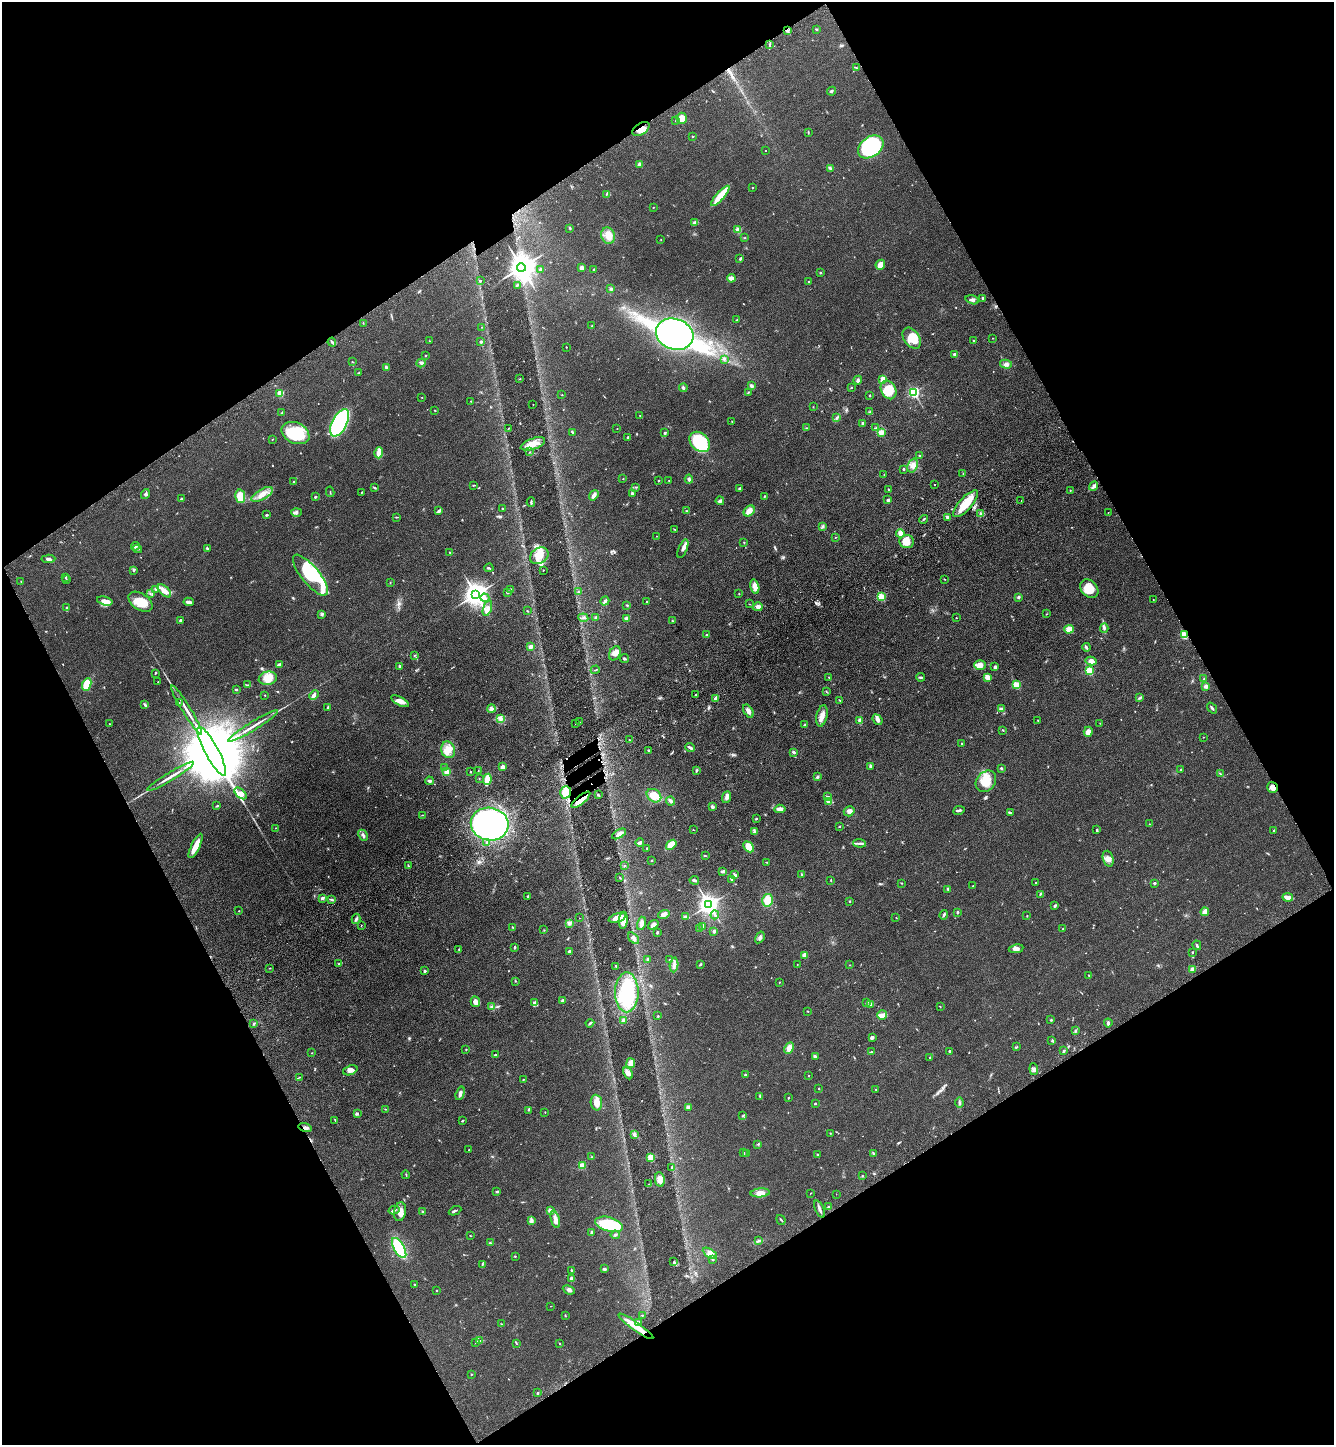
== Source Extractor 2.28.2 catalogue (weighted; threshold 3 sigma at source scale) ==
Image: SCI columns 364-5691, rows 106-5876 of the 5920 x 5981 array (HDU 1 of 3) = the unmasked area's bounding box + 8 px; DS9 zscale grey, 4 x 4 block average (1 PNG px = mean of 4 x 4 image px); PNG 1336 x 1447 px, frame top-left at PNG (2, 2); each listed source drawn as its Kron ellipse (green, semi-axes under 4 px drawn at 4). Shown black and unused: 47% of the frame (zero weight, under 3 of 4 exposures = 6% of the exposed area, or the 3 px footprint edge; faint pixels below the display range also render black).
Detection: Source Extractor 2.28.2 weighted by HDU 2 'WHT'. Background 0.0839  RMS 0.0066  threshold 0.0297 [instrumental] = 3 sigma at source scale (4.5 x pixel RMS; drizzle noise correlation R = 1.50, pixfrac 1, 0.05/0.05 arcsec/px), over >= 5 px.
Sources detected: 630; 1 too faint to see at this stretch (4 x 4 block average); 5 inside a brighter object's white glare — neither listed nor drawn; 11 coinciding with a brighter row at this scale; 24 inside a brighter listed object's ellipse — not listed separately; of the other 589, all 500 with FLUX_AUTO >= 1.3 (the completeness limit of this list) listed and drawn (89 fainter detections not listed), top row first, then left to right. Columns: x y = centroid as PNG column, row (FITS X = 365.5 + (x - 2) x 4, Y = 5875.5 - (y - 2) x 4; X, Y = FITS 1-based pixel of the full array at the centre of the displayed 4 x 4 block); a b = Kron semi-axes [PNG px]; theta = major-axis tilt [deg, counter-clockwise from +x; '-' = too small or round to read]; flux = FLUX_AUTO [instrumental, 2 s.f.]
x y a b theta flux
787 30 3 2 - 5.3
817 30 2 2 - 2.1
770 44 3 2 - 3.4
856 68 2 2 - 1.6
832 91 4 2 - 4.6
682 118 5 5 - 36
675 121 2 2 - 1.6
641 129 9 5 34 38
808 132 2 2 - 1.9
693 136 2 2 - 2.2
871 147 14 10 36 490
765 151 2 2 - 3
639 164 2 2 - 49
830 168 4 2 - 3.6
753 188 2 2 - 2
606 194 4 2 - 3.3
720 196 13 3 48 94
653 207 2 2 - 2.1
695 223 4 3 - 20
570 228 3 2 - 4
738 230 2 2 - 120
608 236 8 7 - 42
744 238 2 2 - 2.1
661 240 2 2 - 1.9
740 259 4 2 - 3.6
880 265 5 4 - 28
521 267 4 3 - 5500
582 268 3 3 - 18
541 269 2 2 - 6.8
593 270 3 2 - 2.8
820 273 2 2 - 4.1
731 278 4 3 - 27
480 281 2 2 - 8.3
808 281 2 2 - 1.6
517 285 3 2 - 3.6
611 289 3 3 - 6.4
983 298 2 2 - 7.7
972 300 7 3 -14 11
737 320 2 2 - 1.6
363 323 2 2 - 1.4
592 326 2 2 - 1.9
482 327 2 2 - 1.6
675 334 19 15 -20 1200
912 338 12 7 -55 68
993 338 2 2 - 1.5
430 341 3 2 - 1.8
974 341 2 2 - 3.6
332 342 4 2 - 6.8
481 342 3 3 - 4.9
566 347 2 2 - 1.9
954 354 3 2 - 5.7
425 355 2 2 - 2.2
724 359 3 2 - 4
352 362 2 2 - 1.8
421 363 4 3 - 7.5
1006 364 6 4 -14 12
386 367 3 3 - 5.8
359 373 4 2 - 3.9
520 379 2 2 - 1.6
883 379 4 3 - 47
858 380 4 3 - 7
751 386 3 3 - 7.4
851 387 2 2 - 3.8
683 388 4 3 - 8.1
889 390 10 7 -63 81
748 392 4 2 - 4
914 392 2 2 - 640
280 393 2 2 - 160
562 395 2 2 - 2.6
869 395 2 2 - 2.5
422 397 2 2 - 1.5
471 401 2 2 - 1.6
533 404 2 2 - 1.4
813 407 2 2 - 1.5
435 410 3 2 - 2.3
870 412 3 2 - 3.8
282 413 3 2 - 2.1
640 416 3 2 - 2.9
837 417 3 2 - 5.4
732 422 2 2 - 2.1
340 423 15 7 63 510
863 423 2 2 - 9
806 428 2 2 - 1.7
876 428 4 2 - 4
508 429 3 2 - 2.1
617 429 2 2 - 1.3
573 432 3 2 - 2.5
881 432 2 2 - 120
295 433 14 10 -25 180
665 433 4 2 - 5.2
628 437 2 2 - 7.8
272 439 2 2 - 1.7
700 442 12 8 -43 220
533 444 13 5 20 48
530 452 2 2 - 2
379 453 5 4 - 45
920 455 4 2 - 4.3
913 466 7 5 69 24
904 469 2 2 - 5.8
884 474 2 2 - 1.4
963 474 2 2 - 1.5
623 479 2 2 - 1.7
689 479 4 2 - 8
293 481 2 2 - 2.1
658 481 2 2 - 2.1
669 481 2 2 - 2.2
474 485 3 2 - 2.1
935 485 2 2 - 2.5
1094 486 5 3 - 9.3
635 487 2 2 - 2.1
375 488 3 2 - 4
740 488 3 2 - 3.8
888 489 3 2 - 2.8
1070 490 2 2 - 2.2
330 492 5 2 - 2.5
362 492 2 2 - 1.8
632 493 3 2 - 9.5
145 494 5 3 - 7.2
262 494 12 5 29 38
594 495 6 3 54 17
240 496 7 5 -78 84
764 496 3 2 - 2.7
315 497 2 2 - 15
181 499 3 2 - 3.5
888 500 3 2 - 8.1
1021 500 2 2 - 2.4
720 501 4 3 - 9.5
531 502 5 2 - 6.5
966 504 17 6 48 76
503 509 2 2 - 2.4
439 511 4 3 - 8.9
686 511 2 2 - 1.8
749 511 6 4 45 25
296 512 5 3 - 8.9
1108 513 2 2 - 1.3
981 514 3 2 - 3
267 515 3 2 - 4.1
397 517 3 2 - 2.8
947 517 3 2 - 19
924 519 5 2 - 4.4
823 526 3 2 - 4.6
675 530 3 2 - 2.5
900 533 4 3 - 21
656 536 2 2 - 1.5
835 537 2 2 - 1.7
907 541 7 6 - 44
744 543 2 2 - 2.7
135 546 4 3 - 9.9
207 548 3 2 - 6.7
138 549 4 2 - 3.8
683 549 10 4 68 14
450 552 2 2 - 2
539 556 10 7 33 63
48 559 7 3 4 8.6
489 568 4 2 - 4.7
134 570 2 2 - 2.7
543 570 2 2 - 2.3
310 575 25 9 -50 290
65 577 3 2 - 4.4
944 579 2 2 - 2.1
66 580 2 2 - 1.8
21 581 2 2 - 1.6
390 582 2 2 - 1.3
755 587 7 4 -75 26
155 589 3 2 - 3.3
511 589 3 2 - 7.8
1089 589 10 8 -48 66
164 591 8 4 -43 34
508 592 2 2 - 5.1
578 592 2 2 - 1.7
150 594 2 2 - 2.5
476 594 4 3 - 3500
739 594 2 2 - 1.4
881 597 2 2 - 240
1018 597 4 3 - 5.1
485 598 4 4 - 11
1153 600 2 2 - 1.3
105 601 8 4 -15 19
605 601 5 3 - 7.8
647 601 2 2 - 3.2
140 602 13 8 -33 71
189 602 5 2 - 16
749 604 3 2 - 1.5
627 605 3 2 - 3.2
67 607 4 2 - 4.8
758 607 5 3 - 19
487 608 8 4 70 17
527 611 2 2 - 2.7
322 614 3 2 - 5
1047 614 2 2 - 1.7
583 618 5 2 - 6.2
596 618 3 3 - 6.7
627 618 4 3 - 15
956 618 2 2 - 2.6
180 620 2 2 - 17
672 620 2 2 - 2.3
1104 628 4 2 - 6.3
1069 629 5 4 - 32
706 635 3 2 - 2.9
1184 635 2 2 - 260
530 647 2 2 - 72
1086 647 4 2 - 8.1
615 653 7 5 63 19
415 656 3 2 - 2.2
624 659 4 2 - 5.1
1091 661 5 3 - 27
279 664 3 2 - 12
980 665 6 4 0 31
399 666 3 2 - 6.2
995 667 3 2 - 8.4
595 670 4 2 - 2.5
1089 671 2 2 - 300
155 673 3 2 - 4
829 677 3 2 - 3
921 677 4 2 - 4.3
987 677 4 3 - 30
268 678 9 6 11 59
1204 679 2 2 - 2
158 682 2 2 - 1.3
87 685 6 4 66 73
247 685 2 2 - 1.7
1016 685 2 2 - 210
1206 686 3 3 - 12
236 690 3 2 - 4.8
826 691 2 2 - 1.8
265 695 2 2 - 1.8
314 695 5 4 - 12
695 695 2 2 - 2.5
716 698 4 3 - 12
1140 698 4 2 - 4.7
839 700 3 2 - 1.8
400 701 10 4 -28 28
179 703 2 2 - 1.4
145 704 2 2 - 3.3
328 707 4 2 - 3.5
1212 708 6 2 -53 6
491 709 4 3 - 12
1001 709 3 2 - 4.7
187 710 28 2 -58 34
748 711 7 3 -57 18
822 716 11 5 77 25
501 719 4 3 - 9.6
877 720 6 4 -48 15
1038 720 2 2 - 1.5
860 721 4 3 - 11
579 722 2 2 - 1.6
575 723 2 2 - 2.5
1100 723 2 2 - 1.6
109 724 2 2 - 1.8
805 725 3 2 - 5.2
253 726 29 2 32 30
1003 730 3 2 - 2.7
1088 732 5 4 - 24
1203 737 2 2 - 1.7
629 740 2 2 - 1.9
961 743 2 2 - 5.3
690 748 5 2 - 11
448 750 8 7 - 39
648 750 3 2 - 3.6
212 751 27 6 -62 120000
793 752 3 2 - 7.4
871 766 3 3 - 11
444 767 2 2 - 2.2
502 767 4 3 - 13
1001 768 2 2 - 7.3
1180 770 2 2 - 2
478 771 2 2 - 1.6
696 771 4 2 - 4.6
447 772 4 3 - 20
470 772 3 2 - 2.2
1220 773 2 2 - 1.8
170 776 27 2 31 30
817 777 3 2 - 6.5
479 778 2 2 - 1.4
487 779 6 2 81 110
429 781 4 3 - 7.5
986 781 11 9 48 73
1272 787 5 5 - 19
566 792 6 5 - 91
240 793 7 3 -42 140
598 795 3 2 - 4
654 796 8 6 -35 50
828 796 3 2 - 4.4
727 797 6 4 68 11
581 800 11 3 40 54
671 801 4 3 - 14
829 802 2 2 - 89
217 806 3 2 - 3.9
712 806 3 3 - 9.7
780 809 5 3 - 19
959 810 6 2 11 8
849 811 5 5 - 15
1010 813 4 2 - 8.2
422 815 2 2 - 1.6
757 818 2 2 - 1.6
490 824 19 16 -13 1300
1150 824 2 2 - 1.3
839 827 3 2 - 2.6
275 828 2 2 - 1.5
693 830 2 2 - 1.4
1097 830 3 2 - 3.7
1274 830 3 2 - 2.9
754 832 4 2 - 4.2
619 834 8 2 30 24
363 835 6 3 -66 9.8
486 842 3 2 - 2.7
640 843 4 2 - 12
859 843 6 2 -6 7.7
671 845 6 4 39 58
196 846 13 4 64 54
749 847 6 4 -45 46
647 848 2 2 - 2.6
705 856 4 2 - 2.1
1108 859 8 5 -72 20
652 860 2 2 - 2.1
766 862 2 2 - 1.6
625 865 2 2 - 1.4
408 866 3 2 - 3.5
723 871 4 2 - 11
802 874 3 2 - 3.2
735 875 4 2 - 9
620 878 3 2 - 2.1
694 880 5 2 - 8.1
732 880 4 2 - 4.5
831 880 3 2 - 2.4
901 883 3 2 - 1.9
1035 883 2 2 - 2.1
1154 883 3 2 - 5.4
973 886 2 2 - 3
948 889 3 2 - 4
1040 894 3 2 - 3.8
527 896 3 2 - 2.4
1288 897 5 3 - 34
322 898 4 3 - 9.8
332 900 4 2 - 4.9
767 900 6 5 - 45
849 901 2 2 - 3.5
709 905 3 3 - 2200
1055 906 4 2 - 5.4
239 911 2 2 - 1.4
957 912 3 2 - 5.3
1205 912 4 2 - 46
664 914 6 4 17 18
715 915 4 3 - 7.4
944 915 5 2 - 6.9
1027 916 2 2 - 2.1
686 917 3 3 - 12
896 917 2 2 - 1.3
579 918 2 2 - 1.3
617 918 9 3 17 53
356 919 5 2 - 7.4
623 920 8 4 86 45
569 923 4 3 - 6.5
641 923 7 4 73 17
361 925 2 2 - 1.3
653 925 6 3 37 18
703 926 3 2 - 5.1
513 927 3 2 - 3.1
699 929 3 2 - 4.1
1063 929 2 2 - 2.1
544 930 2 2 - 2
714 931 3 3 - 8.5
657 932 3 2 - 3.9
760 937 6 3 58 7.9
633 938 7 3 -45 12
1197 945 5 2 - 6.7
514 947 3 2 - 5.6
459 949 2 2 - 1.7
1016 949 7 3 8 15
570 952 2 2 - 17
1192 952 2 2 - 6.1
804 955 4 4 - 19
648 959 2 2 - 20
670 959 3 2 - 4.7
339 964 3 2 - 4.5
700 964 3 2 - 5.4
797 964 2 2 - 1.4
674 965 7 3 84 13
850 965 2 2 - 1.3
616 966 2 2 - 7.1
270 968 2 2 - 2.1
1192 969 3 2 - 19
425 971 2 2 - 20
1089 975 2 2 - 1.6
516 981 2 2 - 1.3
779 982 2 2 - 1.5
627 992 20 12 90 170
562 1000 2 2 - 28
475 1002 5 4 - 26
534 1002 3 2 - 6.7
867 1002 3 2 - 2.5
871 1004 4 3 - 15
492 1007 4 3 - 7.3
940 1007 3 2 - 1.5
807 1011 2 2 - 2
882 1015 5 4 - 16
658 1016 3 2 - 2.9
623 1020 4 3 - 17
1051 1020 2 2 - 3.5
590 1023 4 2 - 5.8
1108 1023 4 3 - 7.5
254 1024 3 2 - 4.2
1076 1030 3 2 - 3.6
872 1037 3 3 - 12
1052 1041 3 2 - 4.3
1017 1047 3 2 - 2.8
789 1048 6 4 65 27
466 1049 2 2 - 2.4
949 1051 2 2 - 17
1064 1051 2 2 - 7.4
871 1052 2 2 - 4.4
312 1053 2 2 - 1.6
495 1055 3 2 - 3.1
815 1057 3 2 - 11
930 1057 3 2 - 3.1
631 1063 5 3 - 22
1034 1069 6 3 -85 11
350 1070 7 4 20 18
628 1073 6 4 -62 18
745 1074 2 2 - 3.5
808 1075 2 2 - 1.8
299 1077 2 2 - 1.9
523 1079 2 2 - 2.6
819 1088 2 2 - 2.3
876 1089 2 2 - 8.1
460 1093 7 3 72 14
760 1096 3 2 - 3.1
788 1097 2 2 - 2.1
959 1102 5 2 - 6.2
596 1103 8 6 -86 40
815 1104 2 2 - 3.3
688 1107 4 3 - 6.1
385 1109 2 2 - 1.6
529 1110 3 2 - 2
545 1112 2 2 - 1.4
357 1113 4 3 - 4.3
742 1116 2 2 - 2.7
335 1120 3 2 - 3.1
462 1121 3 2 - 4.3
305 1128 7 3 -15 11
830 1133 2 2 - 1.5
634 1134 3 2 - 5.4
758 1144 3 2 - 3
469 1150 2 2 - 2
744 1153 2 2 - 2.8
874 1153 3 2 - 4.1
747 1154 3 2 - 3.2
817 1155 2 2 - 4.2
591 1157 2 2 - 1.5
651 1157 2 2 - 210
582 1166 2 2 - 160
672 1167 3 2 - 4.9
406 1175 4 2 - 2.1
862 1176 2 2 - 2.7
660 1180 7 4 -81 25
649 1184 2 2 - 1.7
497 1192 3 3 - 3.8
760 1193 9 4 5 33
810 1193 3 2 - 1.9
836 1194 2 2 - 2.4
829 1207 2 2 - 25
820 1209 9 2 -68 12
394 1210 5 3 - 9.9
551 1210 4 2 - 19
455 1211 6 2 25 6.3
400 1212 9 6 81 30
422 1212 2 2 - 3.7
555 1219 9 3 -74 32
781 1220 5 2 - 4.4
532 1221 4 3 - 6.7
609 1224 14 7 -14 140
591 1232 3 2 - 5.7
615 1235 4 2 - 4.1
470 1236 2 2 - 2.7
758 1241 4 2 - 5.2
490 1243 3 2 - 2.7
399 1248 11 5 -60 250
710 1253 8 4 -31 19
515 1256 2 2 - 2.3
713 1259 3 2 - 2.7
674 1262 3 2 - 3.6
482 1264 3 2 - 3.1
604 1269 3 2 - 9
571 1270 3 2 - 3.5
571 1279 4 3 - 9.1
414 1284 2 2 - 2.3
569 1290 6 3 -24 11
436 1291 2 2 - 1.7
551 1306 2 2 - 1.3
642 1315 2 2 - 1.4
565 1316 3 2 - 2.4
638 1322 4 2 - 6.7
501 1324 2 2 - 1.7
636 1326 21 3 -36 77
480 1341 2 2 - 2.5
476 1342 4 2 - 4.1
516 1343 2 2 - 2
560 1344 2 2 - 2.2
471 1374 2 2 - 2.6
537 1393 2 2 - 11
Overlapping masked pixels (flux is a lower limit): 8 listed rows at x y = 787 30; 641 129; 1184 635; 1272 787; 566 792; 581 800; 305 1128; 636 1326
Diffuse or blended objects may show on this block-average render without a row.